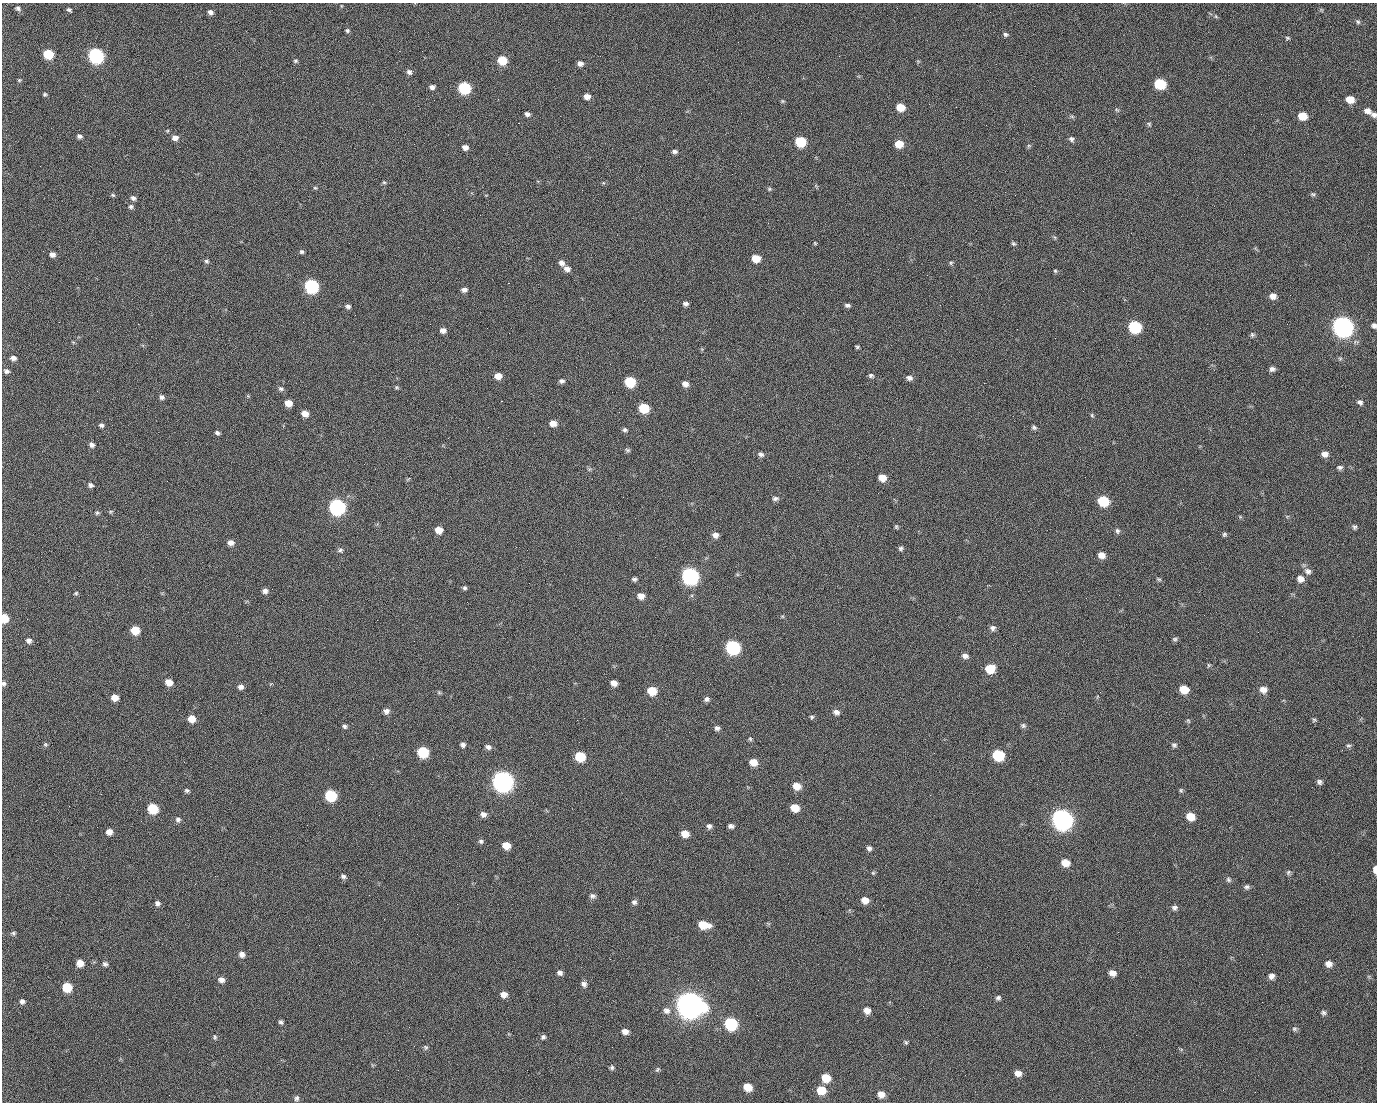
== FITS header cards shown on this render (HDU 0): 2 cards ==
NAXIS1  =                 1375 / length of data axis 1
NAXIS2  =                 1100 / length of data axis 2

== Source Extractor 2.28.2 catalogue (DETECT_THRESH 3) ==
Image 1375 x 1100 px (HDU 0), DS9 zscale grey, 1 PNG px = 1 image px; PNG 1379 x 1104 px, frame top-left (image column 1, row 1100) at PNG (2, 3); no overlay
Background 1460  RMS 29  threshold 86.4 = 3 sigma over >= 5 px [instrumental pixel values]
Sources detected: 258; all 258 listed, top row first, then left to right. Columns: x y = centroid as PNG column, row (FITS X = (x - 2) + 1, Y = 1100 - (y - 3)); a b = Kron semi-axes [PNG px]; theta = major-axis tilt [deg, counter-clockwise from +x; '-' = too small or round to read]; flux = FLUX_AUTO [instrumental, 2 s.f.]
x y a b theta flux
18 8 7 5 -34 4.7e+03
70 11 6 3 -49 6.7e+03
210 12 6 5 - 7.2e+03
990 12 2 2 - 1.5e+03
1216 16 6 4 -59 2.7e+03
1358 22 7 5 -56 3.7e+03
347 30 6 5 - 3.4e+03
1005 34 6 5 - 3.8e+03
1287 38 6 5 - 2.7e+03
399 51 2 2 - 2.2e+04
48 54 7 6 - 7.4e+04
96 56 8 7 - 5.1e+05
839 56 2 2 - 1.1e+03
502 60 7 6 - 5.8e+04
295 61 5 5 - 3.3e+03
580 64 6 5 - 8.8e+03
409 72 7 6 - 6.5e+03
19 80 5 4 - 2.3e+03
1160 84 8 6 -16 1.1e+05
432 87 5 5 - 6.4e+03
464 88 7 6 - 1.8e+05
45 94 5 5 - 2.8e+03
587 96 6 5 - 1.2e+04
498 99 2 2 - 1.6e+03
1350 99 7 6 - 2.5e+04
434 100 2 2 - 4.2e+03
782 101 5 5 - 2.5e+03
929 104 2 2 - 8.6e+02
900 107 7 6 - 3.6e+04
1117 110 7 4 -44 2.6e+03
1367 111 8 7 - 1.1e+04
527 114 6 4 -26 6.4e+03
1374 115 7 5 -24 6.2e+03
1302 116 7 6 - 3.5e+04
1072 117 7 4 -20 2.8e+03
518 123 2 2 - 2.5e+04
1149 124 6 5 - 3.0e+03
79 136 6 5 - 5.5e+03
175 138 7 6 - 1.0e+04
1071 139 7 6 - 5.3e+03
800 142 7 6 - 9.3e+04
899 144 7 6 - 3.2e+04
465 147 5 5 - 9.7e+03
675 151 7 5 0 5.1e+03
384 182 5 5 - 2.7e+03
315 188 6 4 -1 2.2e+03
769 189 6 5 - 2.7e+03
1313 194 7 5 -20 3.2e+03
113 195 6 4 -22 2.7e+03
1015 195 2 2 - 6.9e+03
133 198 6 5 - 6.1e+03
131 206 6 5 - 4.3e+03
815 243 5 4 - 1.9e+03
1013 244 6 4 -35 3.3e+03
302 252 5 5 - 3.7e+03
52 255 5 5 - 8.5e+03
756 258 7 6 - 3.2e+04
206 261 6 5 - 3.7e+03
562 263 7 6 - 9.1e+03
951 263 5 4 - 2.7e+03
567 269 8 6 -18 1.0e+04
1055 271 5 4 - 2.5e+03
927 275 2 2 - 7.9e+02
508 283 2 2 - 5.7e+04
311 286 7 7 - 3.2e+05
464 290 6 5 - 7.3e+03
1083 291 2 2 - 3.3e+03
1290 295 2 2 - 2.0e+03
1273 296 7 6 - 1.2e+04
685 304 6 5 - 6.2e+03
847 305 6 4 -7 4.6e+03
348 306 6 4 -12 5.2e+03
355 315 2 2 - 1.0e+03
59 322 2 2 - 1.3e+03
1287 324 2 2 - 1.1e+03
1374 325 5 5 - 5.7e+03
1342 326 9 8 - 1.4e+06
1134 327 8 7 - 1.8e+05
443 330 5 5 - 9.4e+03
1252 335 6 5 - 3.7e+03
857 347 5 4 - 2.8e+03
13 358 7 5 -11 8.1e+03
1272 369 6 5 - 6.3e+03
6 371 6 5 - 5.4e+03
871 375 7 5 -21 4.3e+03
498 376 7 6 - 1.6e+04
909 378 7 6 - 7.2e+03
561 381 6 5 - 5.2e+03
630 382 7 7 - 9.4e+04
984 383 2 2 - 2.0e+04
685 384 7 6 - 1.1e+04
396 387 6 4 -1 2.6e+03
281 389 7 6 - 4.7e+03
97 391 2 2 - 1.5e+03
162 397 6 5 - 5.2e+03
501 401 3 2 - 5.9e+04
1360 402 6 6 - 5.7e+03
288 403 6 6 - 2.0e+04
644 408 7 6 - 7.0e+04
619 412 2 2 - 8.7e+02
305 414 7 5 -25 1.4e+04
1092 415 6 4 -61 2.6e+03
553 423 7 6 - 1.5e+04
101 425 6 5 - 4.5e+03
1034 427 6 5 - 4.0e+03
625 430 6 5 - 4.3e+03
217 433 6 5 - 4.5e+03
92 445 6 5 - 7.1e+03
628 450 7 5 -17 3.6e+03
761 454 8 6 -29 5.9e+03
1325 454 7 6 - 1.1e+04
1340 467 7 5 1 4.7e+03
589 469 5 5 - 3.0e+03
882 478 7 6 - 2.1e+04
91 485 7 6 - 5.5e+03
623 497 2 2 - 3.1e+03
775 498 8 5 6 5.4e+03
1103 501 8 7 - 9.1e+04
337 507 8 7 - 5.6e+05
97 513 6 5 - 3.3e+03
896 527 6 4 -70 2.7e+03
1354 527 6 5 - 3.7e+03
439 530 6 6 - 2.1e+04
1117 531 7 6 - 4.6e+03
1224 534 6 5 - 3.2e+03
715 535 7 6 - 9.6e+03
231 543 7 6 - 1.0e+04
901 548 6 6 - 4.2e+03
340 550 8 6 12 4.6e+03
1102 555 7 6 - 1.4e+04
1308 571 10 8 -17 8.6e+03
690 576 8 8 - 6.7e+05
634 579 6 5 - 4.1e+03
1159 579 6 4 -20 2.9e+03
1300 579 8 7 - 1.2e+04
464 588 5 5 - 3.8e+03
265 591 6 6 - 8.0e+03
76 593 5 4 - 2.6e+03
641 596 7 6 - 1.4e+04
782 616 6 4 -18 2.3e+03
4 618 6 5 - 3.9e+04
27 619 2 2 - 4.2e+03
377 620 2 2 - 1.1e+04
993 628 7 7 - 6.4e+03
135 630 7 6 - 4.1e+04
1175 639 7 5 14 3.3e+03
29 640 7 6 - 6.9e+03
733 647 8 7 - 3.2e+05
965 656 8 6 -15 8.2e+03
1209 665 5 5 - 2.5e+03
990 669 8 7 - 4.7e+04
169 682 7 6 - 1.9e+04
614 683 6 5 - 1.1e+04
4 684 6 5 - 4.6e+03
241 687 7 6 - 7.4e+03
1184 689 7 6 - 3.7e+04
1263 690 8 7 - 1.2e+04
652 691 7 6 - 4.5e+04
439 693 6 4 -1 2.7e+03
115 697 6 5 - 1.9e+04
707 699 7 6 - 5.7e+03
386 711 6 6 - 8.2e+03
836 712 7 7 - 8.3e+03
812 717 6 5 - 3.4e+03
192 719 7 7 - 2.2e+04
1314 720 6 4 -16 3.0e+03
1188 721 6 4 -45 2.5e+03
1023 725 7 6 - 4.3e+03
345 726 6 5 - 4.2e+03
717 728 6 5 - 5.5e+03
750 739 6 5 - 3.0e+03
45 744 6 5 - 2.9e+03
463 745 6 6 - 5.7e+03
1174 745 6 5 - 4.5e+03
1348 745 8 5 -4 3.3e+03
488 747 7 6 - 7.1e+03
423 752 7 7 - 9.8e+04
934 753 3 2 - 1.9e+03
998 755 8 7 - 1.2e+05
580 756 7 7 - 7.2e+04
184 762 3 2 - 1.3e+03
753 762 7 6 - 2.1e+04
503 781 9 8 - 1.5e+06
1319 782 6 5 - 5.2e+03
797 786 8 6 -12 2.3e+04
187 790 6 4 -5 3.9e+03
1181 790 6 4 -69 2.9e+03
101 794 3 2 - 2.7e+03
331 795 7 7 - 1.3e+05
930 795 2 2 - 8.2e+03
153 808 7 7 - 7.4e+04
795 808 7 6 - 2.9e+04
1053 808 2 2 - 1.6e+04
483 814 7 6 - 8.7e+03
1190 816 8 7 - 3.1e+04
178 819 7 6 - 5.6e+03
1062 819 9 8 - 1.5e+06
709 826 6 6 - 6.2e+03
731 826 6 5 - 6.0e+03
109 832 6 6 - 1.2e+04
685 834 7 6 - 2.0e+04
481 841 7 6 - 4.2e+03
506 845 7 6 - 2.6e+04
869 848 6 6 - 5.7e+03
1065 863 8 7 - 2.3e+04
1375 870 7 3 -89 1.5e+04
1288 872 7 6 - 3.8e+03
873 873 5 5 - 2.4e+03
343 876 6 5 - 5.0e+03
1228 880 8 6 -47 4.3e+03
1247 887 7 6 - 4.9e+03
592 896 7 6 - 5.7e+03
865 900 7 6 - 1.8e+04
634 902 7 6 - 5.5e+03
157 903 6 6 - 5.7e+03
457 904 2 2 - 1.4e+03
1174 908 7 6 - 5.6e+03
703 925 10 6 -10 4.2e+04
1118 932 3 2 - 2.5e+03
13 933 6 5 - 3.4e+03
242 954 7 7 - 8.4e+03
610 959 3 2 - 2.7e+03
80 963 6 6 - 1.8e+04
105 964 7 6 - 4.9e+03
1328 964 8 7 - 1.1e+04
560 973 7 6 - 6.1e+03
1112 973 7 6 - 1.3e+04
1271 976 7 6 - 8.3e+03
221 980 7 6 - 9.1e+03
758 980 2 2 - 1.9e+03
584 984 8 7 - 6.9e+03
67 987 7 7 - 5.9e+04
504 994 7 6 - 1.2e+04
998 998 6 5 - 4.6e+03
22 1001 6 5 - 5.6e+03
689 1004 11 10 - 3.0e+06
867 1010 7 7 - 1.4e+04
666 1011 9 8 - 9.7e+03
1323 1013 6 6 - 4.4e+03
757 1015 3 2 - 1.4e+03
281 1022 5 4 - 4.1e+03
731 1024 8 7 - 1.9e+05
409 1027 2 2 - 7.7e+02
1295 1029 7 5 -15 3.8e+03
625 1031 7 6 - 1.0e+04
215 1037 8 5 -81 3.5e+03
543 1037 6 6 - 4.3e+03
906 1042 6 4 -68 2.9e+03
426 1047 7 5 -53 3.5e+03
612 1067 5 5 - 3.9e+03
657 1069 7 5 55 3.0e+03
1018 1073 7 6 - 1.2e+04
826 1078 7 7 - 3.5e+04
748 1087 7 6 - 2.9e+04
821 1090 8 7 - 3.6e+04
881 1094 7 7 - 1.4e+04
169 1095 2 2 - 5.1e+03
296 1098 7 6 - 4.8e+03
At the frame edge (FLAGS 8, measured only in part): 5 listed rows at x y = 1374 115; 1374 325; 4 618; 4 684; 1375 870